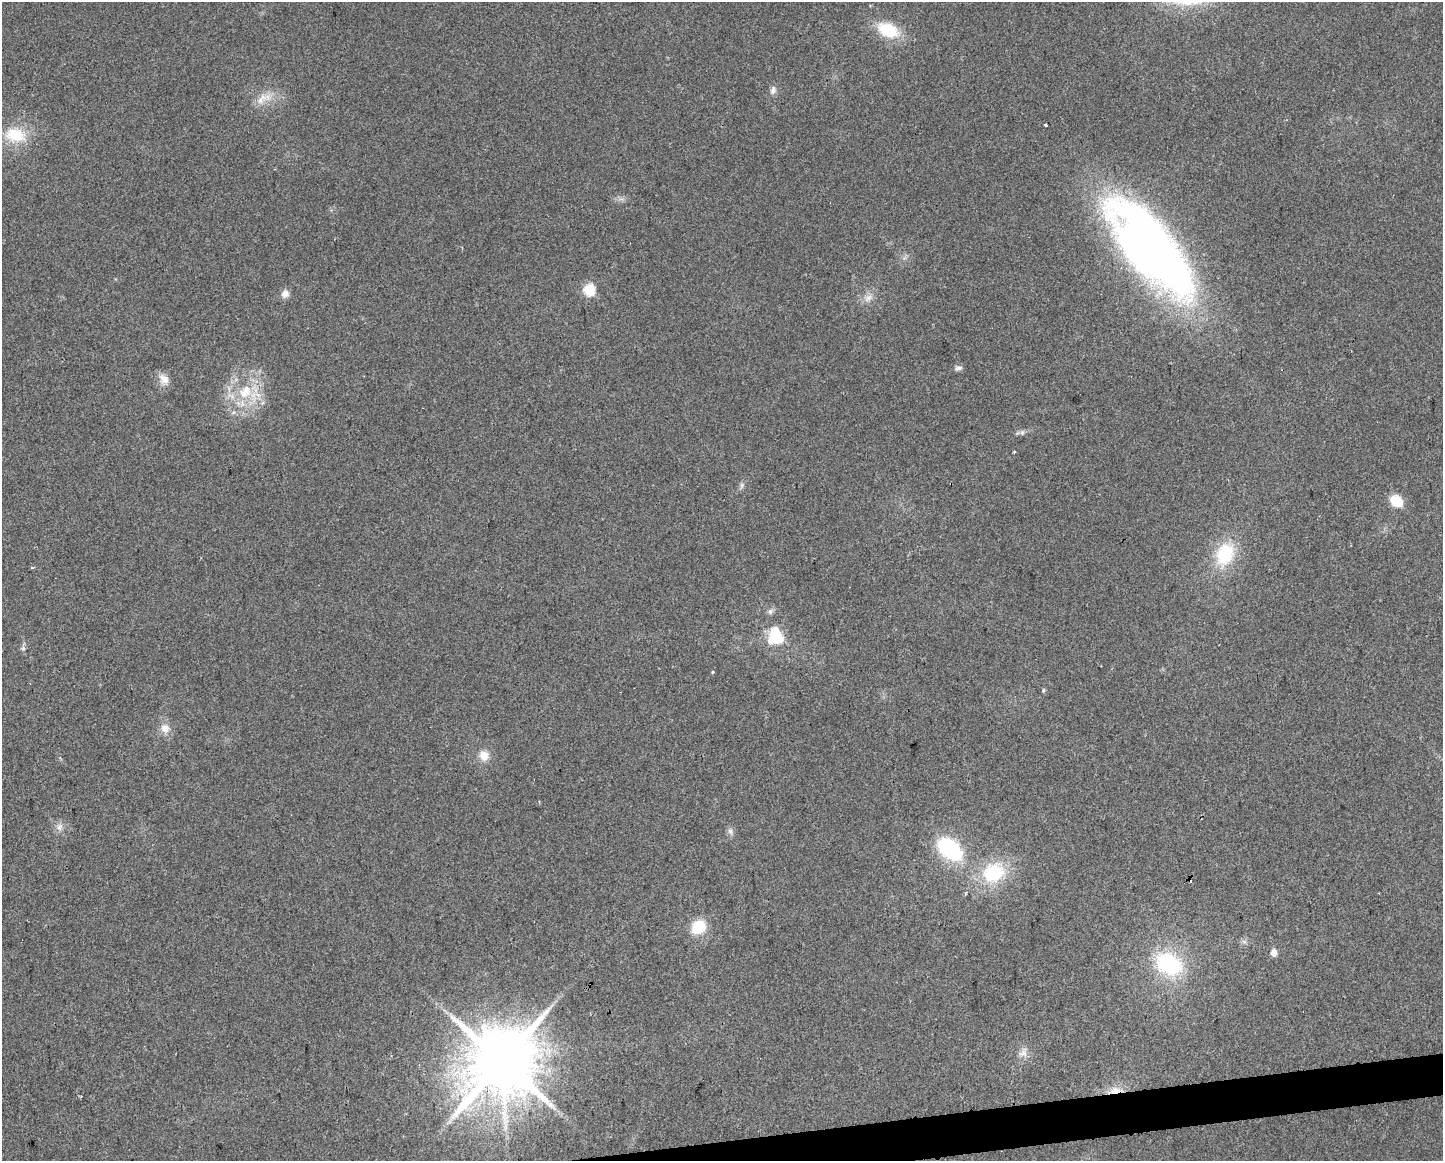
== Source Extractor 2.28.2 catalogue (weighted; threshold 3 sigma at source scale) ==
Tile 5 of 3 x 4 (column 2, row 2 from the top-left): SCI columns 1453-2893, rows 2317-3475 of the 4391 x 4633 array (HDU 1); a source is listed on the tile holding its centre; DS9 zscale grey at full resolution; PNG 1445 x 1163 px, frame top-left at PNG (2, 2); no overlay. Shown black and unused: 2% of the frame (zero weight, under 2 of 3 exposures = <1% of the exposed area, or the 3 px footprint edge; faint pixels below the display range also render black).
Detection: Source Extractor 2.28.2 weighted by HDU 2 'WHT'; one run over the whole footprint, this tile lists its part. Background 0.0515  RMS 0.0069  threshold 0.0308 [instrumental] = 3 sigma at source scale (4.5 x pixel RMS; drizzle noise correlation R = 1.50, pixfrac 1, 0.0396/0.0396 arcsec/px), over >= 5 px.
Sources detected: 37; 1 inside a brighter object's white glare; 3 cosmic-ray / hot-pixel residue — not listed; the other 33 listed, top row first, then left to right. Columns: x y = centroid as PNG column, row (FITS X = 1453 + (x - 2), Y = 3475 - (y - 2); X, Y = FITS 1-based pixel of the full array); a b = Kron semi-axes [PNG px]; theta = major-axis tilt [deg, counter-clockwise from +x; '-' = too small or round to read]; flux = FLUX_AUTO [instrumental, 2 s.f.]
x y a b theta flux
888 30 22 14 -25 29
773 90 11 8 75 3.1
260 101 10 8 -79 4.6
15 135 25 18 -13 25
1150 249 96 39 -49 620
589 290 6 6 - 62
285 294 10 9 - 4.1
868 298 13 9 39 5.1
958 368 11 6 9 2.2
164 379 16 10 -47 6.3
245 391 24 17 49 25
1022 432 7 6 - 1.8
1014 452 3 3 - 0.67
1396 501 10 8 -31 21
1225 554 24 17 69 39
32 568 5 3 - 0.74
770 611 9 7 54 2.4
775 634 18 16 24 19
23 648 6 5 - 1.4
713 672 4 4 - 0.73
1043 690 5 4 - 1
165 728 13 12 - 6.3
484 756 12 11 - 7.9
59 827 11 8 69 3.7
730 831 8 6 -63 2.3
950 849 22 14 -40 71
994 873 29 24 21 42
698 927 12 9 39 29
1274 952 8 6 90 4.9
1169 964 25 18 -28 69
1023 1053 12 10 -73 4.9
502 1061 20 17 75 7700
1115 1091 21 8 9 8.7
Overlapping masked pixels (flux is a lower limit): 1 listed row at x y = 1115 1091
Unlisted compact peaks at least as high as the median listed source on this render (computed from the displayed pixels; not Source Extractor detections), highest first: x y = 742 485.